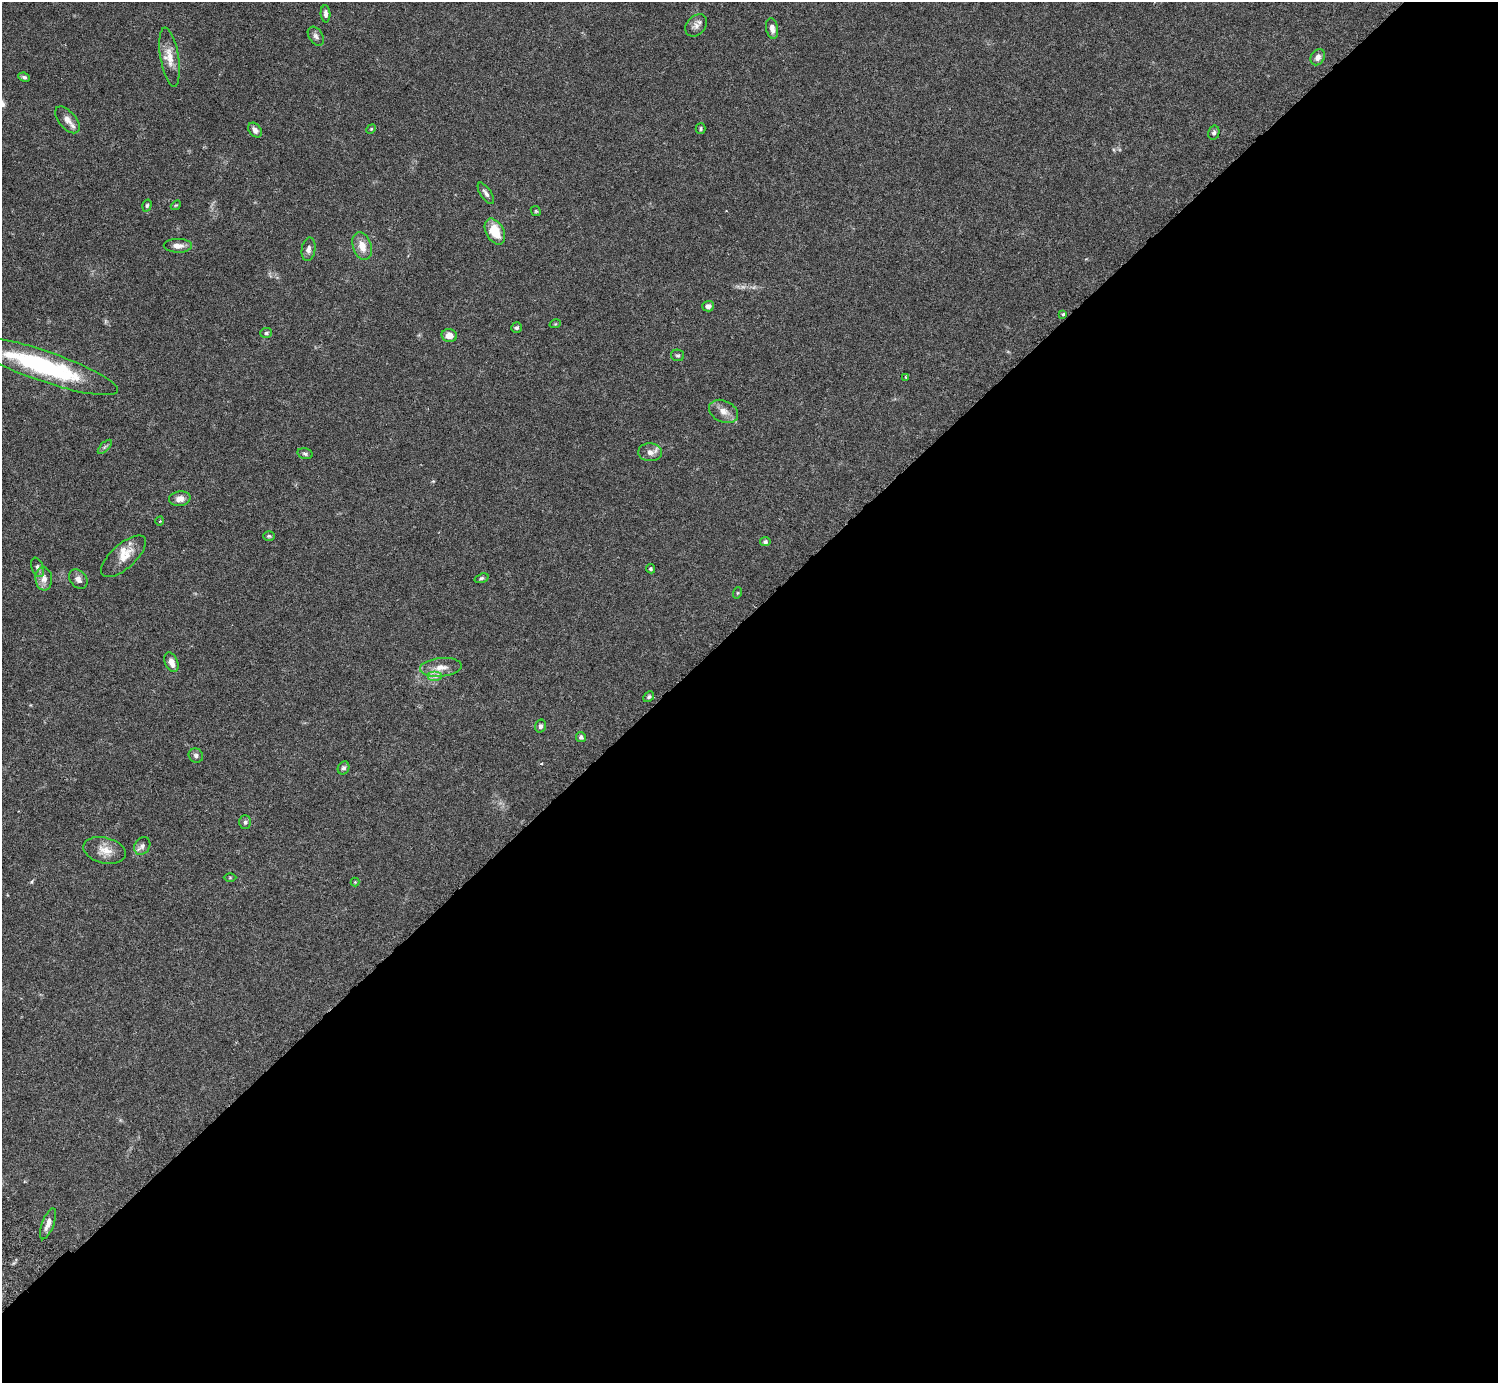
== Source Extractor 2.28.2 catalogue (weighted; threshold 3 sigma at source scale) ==
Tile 12 of 4 x 4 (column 4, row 3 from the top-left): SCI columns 4531-6026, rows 1587-2967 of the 6074 x 6074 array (HDU 1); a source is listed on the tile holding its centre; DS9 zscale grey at full resolution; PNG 1500 x 1385 px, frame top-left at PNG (2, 2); each listed source drawn as its Kron ellipse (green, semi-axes under 4 px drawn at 4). Shown black and unused: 55% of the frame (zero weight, under 3 of 6 exposures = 3% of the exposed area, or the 3 px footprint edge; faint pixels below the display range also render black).
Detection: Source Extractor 2.28.2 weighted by HDU 2 'WHT'; one run over the whole footprint, this tile lists its part. Background 0.0198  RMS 0.002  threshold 0.00834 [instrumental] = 3 sigma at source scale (4.09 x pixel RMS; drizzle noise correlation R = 1.36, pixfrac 0.8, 0.05/0.05 arcsec/px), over >= 5 px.
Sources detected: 62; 2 too faint to see at this stretch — neither listed nor drawn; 2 inside a brighter listed object's ellipse — not listed separately; the other 58 listed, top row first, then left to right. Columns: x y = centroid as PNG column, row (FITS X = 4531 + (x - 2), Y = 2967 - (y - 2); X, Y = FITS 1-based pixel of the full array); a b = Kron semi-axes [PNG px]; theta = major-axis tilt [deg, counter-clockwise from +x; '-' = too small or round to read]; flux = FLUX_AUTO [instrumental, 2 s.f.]
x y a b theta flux
325 14 8 5 -87 0.71
696 25 12 9 47 1
772 28 10 6 -80 1.1
316 36 10 6 -57 0.64
170 57 30 9 -81 2.7
1318 57 8 6 57 0.89
24 77 6 4 -25 0.37
67 120 16 8 -49 1.2
371 129 5 4 - 0.19
701 129 5 5 - 0.29
255 130 8 5 -49 0.81
1214 133 7 5 75 0.43
486 193 12 5 -56 0.72
147 205 6 4 73 0.31
176 205 5 4 - 0.21
536 211 5 4 - 0.22
495 232 14 9 -61 4.4
178 246 14 7 -1 1.3
362 246 14 9 -71 2.2
308 249 12 7 81 0.86
708 306 6 5 - 0.67
1063 314 3 3 - 0.29
555 324 6 3 17 0.19
517 328 5 5 - 0.36
266 333 6 5 - 0.36
449 335 8 6 -12 1.6
678 355 7 5 -11 0.34
43 366 79 15 -19 24
906 377 4 4 - 0.24
724 411 15 10 -26 1.6
105 447 9 3 45 0.33
650 452 12 9 -1 1.2
305 454 8 5 -14 0.38
180 499 10 7 10 1.3
160 521 4 3 - 0.15
269 536 6 4 -2 0.26
765 542 5 4 - 0.46
123 556 28 12 42 3
38 567 10 6 -69 0.58
651 569 5 4 - 0.27
481 578 7 4 18 0.33
44 579 11 8 -85 1.4
78 579 11 8 -52 0.91
737 593 6 3 71 0.2
171 662 10 6 -67 1.2
441 667 21 9 5 2.2
435 676 7 5 0 0.64
649 697 6 4 46 0.33
540 726 6 5 - 0.48
581 737 5 5 - 0.46
196 756 7 7 - 0.53
343 768 7 5 63 0.48
245 822 6 6 - 0.44
142 846 9 7 56 0.77
105 850 21 13 -13 2.4
230 878 6 4 0 0.22
355 882 4 4 - 0.16
48 1224 16 6 69 1.3
Isophote crosses this tile's border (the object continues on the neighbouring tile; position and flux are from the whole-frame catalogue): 1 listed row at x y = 43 366